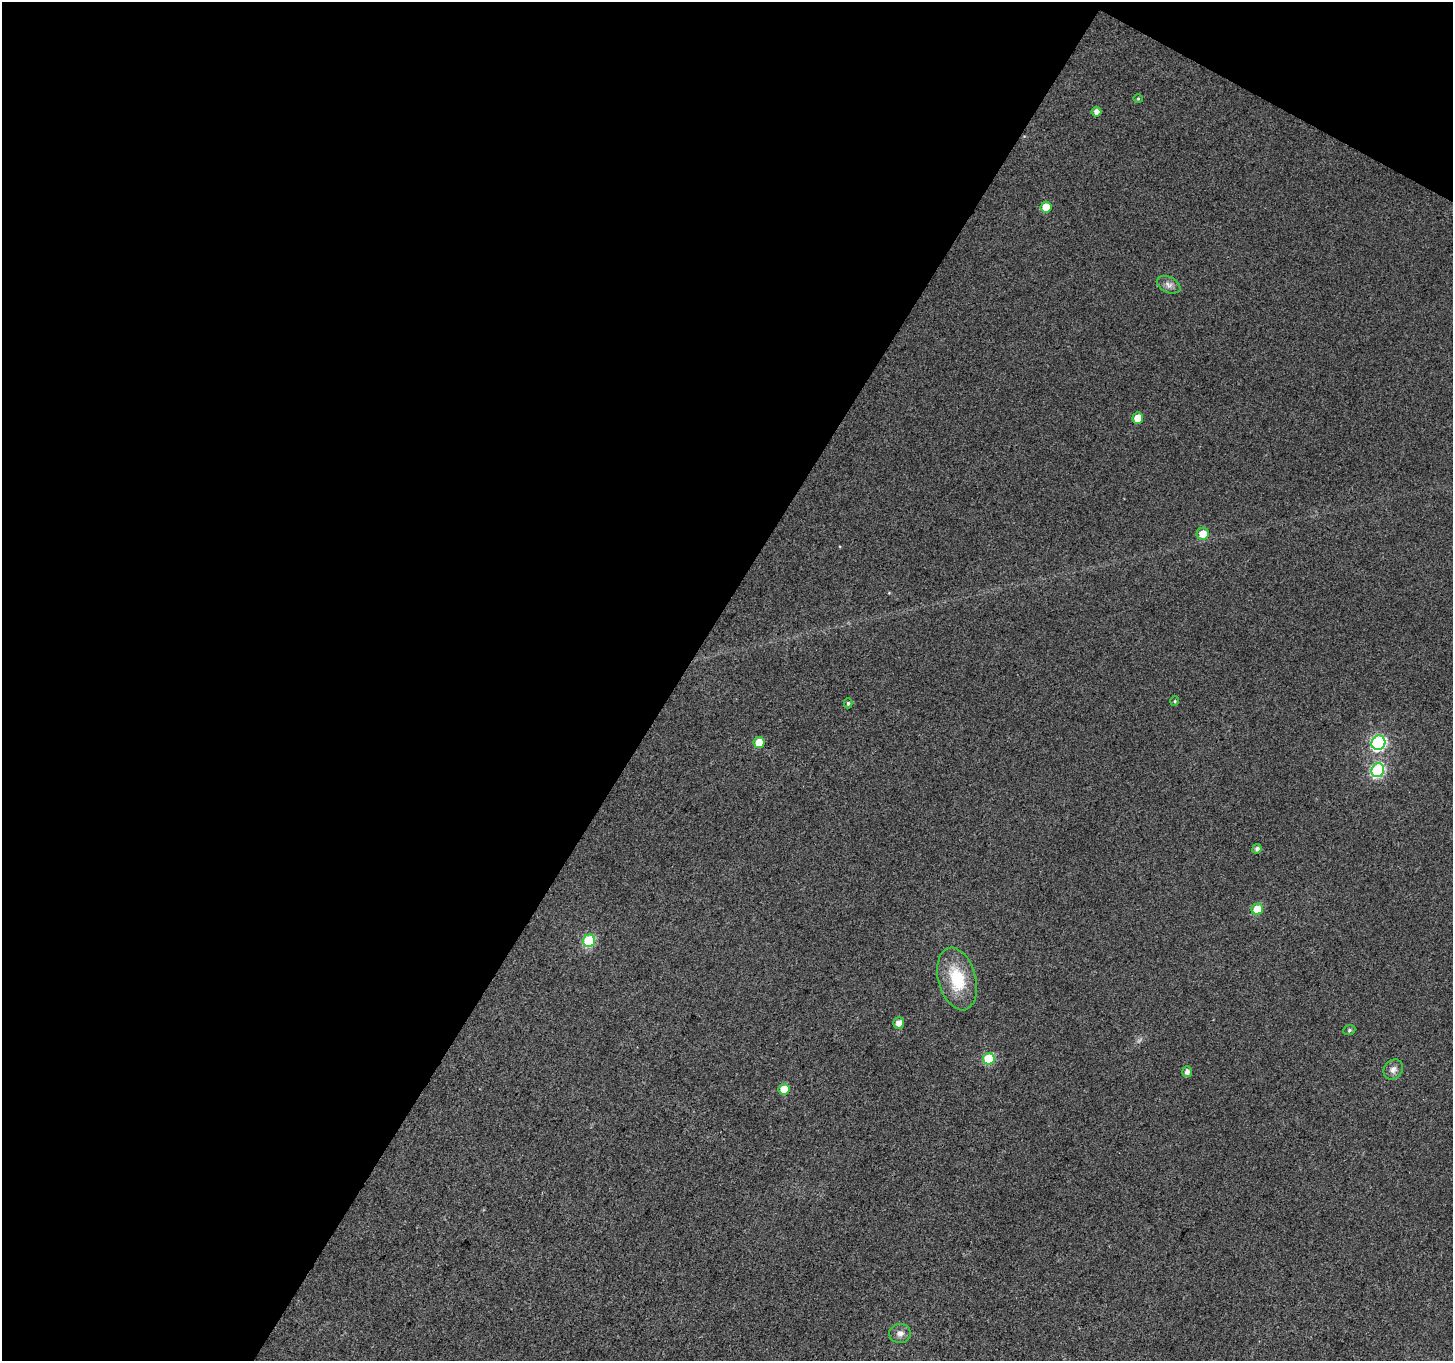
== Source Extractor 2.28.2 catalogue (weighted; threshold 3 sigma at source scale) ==
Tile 1 of 2 x 2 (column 1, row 1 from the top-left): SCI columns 2-1452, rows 1481-2839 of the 2904 x 2941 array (HDU 1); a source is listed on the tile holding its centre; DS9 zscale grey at full resolution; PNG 1455 x 1363 px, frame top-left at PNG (2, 2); each listed source drawn as its Kron ellipse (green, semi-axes under 4 px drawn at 4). Shown black and unused: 49% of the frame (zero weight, under 3 of 4 exposures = <1% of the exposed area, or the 3 px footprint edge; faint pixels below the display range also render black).
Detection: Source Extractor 2.28.2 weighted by HDU 2 'WHT'; one run over the whole footprint, this tile lists its part. Background 0.0867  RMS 0.012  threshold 0.0554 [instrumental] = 3 sigma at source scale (4.5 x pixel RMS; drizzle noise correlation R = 1.50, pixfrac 1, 0.0396/0.0396 arcsec/px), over >= 5 px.
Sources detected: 22; all 22 listed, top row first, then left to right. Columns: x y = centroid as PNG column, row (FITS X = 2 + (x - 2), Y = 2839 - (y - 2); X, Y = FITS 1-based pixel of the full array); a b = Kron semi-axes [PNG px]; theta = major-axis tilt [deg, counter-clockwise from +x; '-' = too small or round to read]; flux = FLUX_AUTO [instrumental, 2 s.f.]
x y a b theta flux
1138 99 5 3 - 1.2
1096 112 5 5 - 6.8
1046 207 5 5 - 24
1169 285 12 7 -26 6.3
1138 418 5 5 - 17
1203 534 6 6 - 15
1175 701 5 4 - 1.5
848 703 5 4 - 1.8
759 742 5 5 - 23
1378 743 7 6 - 210
1378 770 7 6 - 140
1257 849 5 4 - 3.7
1257 909 6 5 - 27
589 941 6 6 - 90
957 979 32 18 -75 54
899 1023 6 5 - 8.1
1349 1030 6 5 - 2.1
989 1059 6 5 - 64
1393 1069 11 9 50 6.3
1187 1072 5 5 - 5.4
784 1089 5 5 - 22
900 1333 11 9 2 7.1